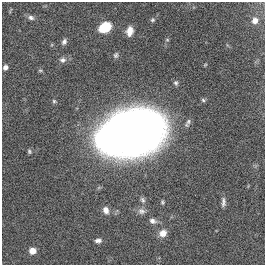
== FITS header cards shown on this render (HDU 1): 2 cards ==
NAXIS1  =                  263
NAXIS2  =                  263

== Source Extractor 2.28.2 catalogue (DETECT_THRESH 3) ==
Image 263 x 263 px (HDU 1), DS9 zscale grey, 1 PNG px = 1 image px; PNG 267 x 267 px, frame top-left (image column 1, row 263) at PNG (2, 2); no overlay
Background 0.00294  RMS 0.045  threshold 0.135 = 3 sigma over >= 5 px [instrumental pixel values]
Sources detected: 26; all 26 listed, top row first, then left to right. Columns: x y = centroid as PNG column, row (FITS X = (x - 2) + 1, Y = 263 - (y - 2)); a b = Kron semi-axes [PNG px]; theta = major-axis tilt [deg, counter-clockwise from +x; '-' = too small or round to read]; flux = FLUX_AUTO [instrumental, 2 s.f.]
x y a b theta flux
31 17 9 6 -21 10
152 20 6 5 - 5.1
255 20 7 6 - 21
105 27 11 8 32 87
130 31 9 6 79 23
64 42 8 6 63 9.6
116 55 7 6 - 6.6
63 60 9 7 9 12
5 67 5 5 - 11
40 71 7 3 -8 3.6
176 83 7 6 - 6.8
203 100 6 5 - 5.3
54 101 5 5 - 4.7
188 121 11 6 71 9.6
133 132 33 27 8 5200
106 140 9 8 - 2900
29 151 6 4 -71 5.2
143 200 8 6 -58 7.6
162 202 5 3 - 4.3
223 202 12 5 -89 12
106 210 8 7 - 18
141 211 10 8 -17 14
153 221 10 7 -20 13
163 233 9 7 33 27
98 241 8 5 2 11
32 251 6 6 - 29